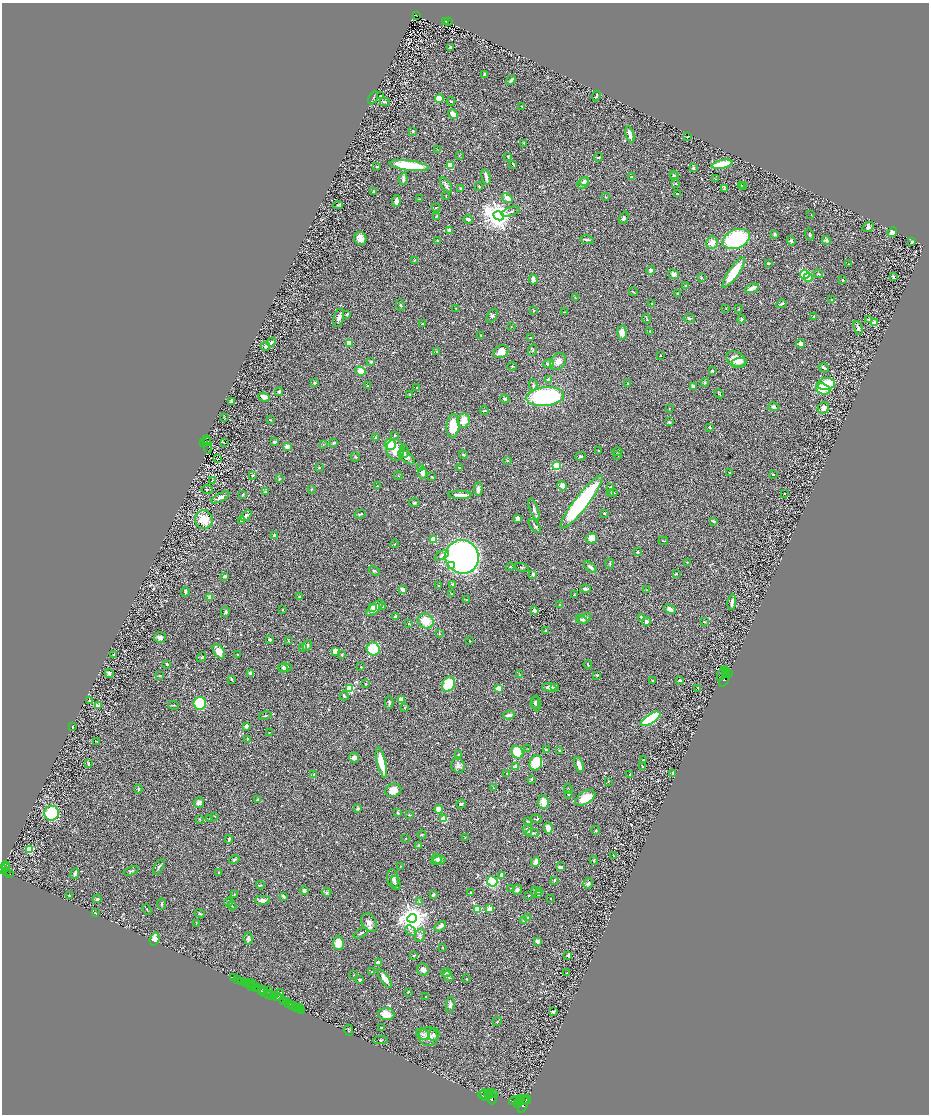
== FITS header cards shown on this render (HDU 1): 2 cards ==
NAXIS1  =                 1854
NAXIS2  =                 2224

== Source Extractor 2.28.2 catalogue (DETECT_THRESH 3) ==
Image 1854 x 2224 px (HDU 1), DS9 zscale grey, zoomed out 1/2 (1 PNG px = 2 x 2 image px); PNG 931 x 1116 px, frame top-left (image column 2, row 2223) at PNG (2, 3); each listed source drawn as its Kron ellipse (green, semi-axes under 4 px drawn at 4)
Background 0.527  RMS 0.024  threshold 0.0727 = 3 sigma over >= 5 px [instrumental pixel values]
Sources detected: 740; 64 cannot appear on this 1/2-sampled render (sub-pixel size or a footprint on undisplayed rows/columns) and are neither listed nor drawn; of the other 676, the 500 brightest by FLUX_AUTO listed and drawn (176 fainter detections omitted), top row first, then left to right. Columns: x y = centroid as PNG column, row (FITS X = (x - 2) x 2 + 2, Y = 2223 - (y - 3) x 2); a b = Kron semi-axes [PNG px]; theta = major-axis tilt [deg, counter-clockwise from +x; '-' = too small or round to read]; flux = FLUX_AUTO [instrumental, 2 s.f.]
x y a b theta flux
417 15 2 1 - 3.3
445 21 2 1 - 7.4
448 22 2 1 - 3.1
451 47 3 3 - 12
484 74 3 2 - 7.6
511 80 5 3 - 8.6
381 96 2 2 - 3.8
596 96 5 2 - 4.8
373 98 7 2 60 5.1
439 99 4 4 - 55
451 101 4 2 - 4.5
384 102 5 3 - 7.8
522 106 3 3 - 3.9
453 114 5 3 - 53
413 131 3 2 - 8.1
630 134 8 3 -75 40
688 137 4 2 - 3.5
524 143 3 3 - 3.3
438 149 3 2 - 2.9
459 155 3 2 - 2.8
508 157 3 2 - 5.1
598 157 5 2 - 4.8
513 164 3 2 - 5.4
722 164 10 4 12 130
451 165 4 3 - 73
409 166 20 5 -8 260
377 167 3 2 - 5
693 168 4 3 - 10
673 175 3 2 - 3.4
675 176 4 4 - 6.9
486 177 8 2 -76 20
631 177 3 2 - 3.8
403 179 6 2 83 19
716 179 3 3 - 3.8
584 181 4 4 - 9.6
583 183 6 5 - 16
676 184 4 2 - 4.6
446 185 9 4 -57 12
742 185 3 2 - 2.8
479 187 3 2 - 3.1
744 187 3 2 - 4.1
461 188 3 3 - 7.3
724 188 4 2 - 6.3
373 192 4 3 - 5.7
677 193 4 2 - 3.1
446 196 4 2 - 2.8
605 197 2 2 - 5.3
507 198 6 4 -37 36
419 199 4 2 - 3
396 201 6 4 81 21
338 205 5 3 - 4.8
436 207 4 2 - 3
511 212 9 3 19 10
811 215 2 2 - 3.7
437 216 3 3 - 3.7
499 216 5 4 - 6300
624 218 6 3 67 8.7
468 219 4 3 - 16
868 227 6 3 35 8.2
449 230 3 2 - 17
892 232 5 4 - 20
775 234 3 3 - 10
809 234 6 3 -73 5.9
360 239 7 6 - 40
736 239 14 9 23 450
438 240 2 2 - 3.8
587 240 7 3 -9 7
826 240 5 4 - 9.6
791 241 5 4 - 8.4
912 242 3 2 - 7.1
712 243 6 5 - 31
414 260 4 2 - 3.4
768 263 4 2 - 3.9
849 264 3 2 - 2.8
651 270 4 4 - 12
734 272 18 5 56 130
674 274 5 4 - 22
805 274 5 4 - 150
819 274 5 3 - 4.2
893 276 3 2 - 8.7
701 277 3 3 - 3.3
808 278 4 4 - 48
533 279 5 3 - 21
843 280 3 2 - 3.7
685 286 3 3 - 3.8
752 288 7 3 20 42
633 292 4 2 - 3
677 294 2 2 - 4.1
575 298 3 2 - 3.7
831 299 2 2 - 2.8
652 303 2 2 - 2.6
781 304 5 2 - 8.3
400 305 6 2 -83 4.1
726 308 3 2 - 3.2
456 309 3 2 - 4
739 309 2 2 - 4.9
533 311 2 2 - 3.2
565 312 4 1 - 4.3
347 315 3 2 - 6.5
492 316 8 4 59 11
814 316 2 2 - 3.1
339 318 9 5 74 21
689 318 6 3 -11 6.4
647 319 5 2 - 4
741 319 4 2 - 6.1
869 319 3 3 - 2.7
875 323 2 2 - 120
423 324 2 2 - 16
511 326 2 2 - 5.3
858 328 7 3 -73 19
650 331 3 3 - 5.4
622 333 7 4 -87 29
481 335 3 3 - 2.8
530 337 3 2 - 3.6
271 342 5 3 - 7.7
349 343 4 4 - 57
800 344 4 4 - 19
266 346 4 3 - 11
533 350 6 3 70 6
437 351 3 2 - 4.4
501 352 8 6 27 38
660 355 2 2 - 3.3
736 360 10 7 -34 70
558 361 9 7 55 29
371 362 3 2 - 10
739 362 8 3 10 17
549 364 6 4 12 13
512 366 4 3 - 4.5
824 368 5 2 - 7.3
361 371 5 4 - 53
712 371 4 3 - 4.6
548 379 2 2 - 14
705 382 4 3 - 4
314 383 3 2 - 5
628 384 3 2 - 3.6
826 384 9 6 8 170
367 385 2 2 - 7.4
533 385 6 3 -88 9.9
693 386 3 2 - 18
417 388 2 2 - 6.7
823 389 7 5 -18 95
279 392 4 3 - 11
719 394 5 3 - 4.6
410 395 3 2 - 4.3
264 397 6 4 -22 27
545 397 19 9 5 570
505 399 4 3 - 11
232 402 4 3 - 22
773 407 5 4 - 9.2
669 408 2 2 - 2.9
823 408 6 5 - 26
484 411 4 2 - 3.8
225 418 3 1 - 2.6
270 420 2 2 - 2.6
464 421 7 6 - 50
669 422 3 2 - 6.3
453 426 11 6 86 120
710 427 3 3 - 5.3
394 435 4 3 - 3.7
376 437 2 2 - 11
207 439 3 2 - 300
207 441 4 2 - 620
225 442 2 1 - 250
274 442 3 2 - 15
204 443 3 2 - 840
334 443 4 3 - 7.4
390 444 5 5 - 120
207 445 9 3 -83 280
323 445 4 3 - 3.9
287 447 2 2 - 80
395 450 11 8 -81 55
598 451 2 2 - 3.7
404 452 6 4 -89 7.2
617 452 5 2 - 2.7
463 455 4 3 - 6.1
618 455 3 2 - 3.5
580 456 5 3 - 6.7
355 457 5 3 - 5.3
407 457 10 5 -40 20
217 458 3 2 - 8
508 461 4 3 - 4.6
556 466 3 3 - 450
319 467 2 2 - 6.1
459 467 2 2 - 6.1
420 468 4 3 - 3.8
423 473 5 3 - 35
730 473 3 3 - 3.4
252 475 4 2 - 5.2
773 475 3 2 - 5.6
398 476 4 3 - 3.8
432 477 3 2 - 2.6
279 479 3 3 - 5.3
212 481 4 2 - 3.8
377 486 2 2 - 3.1
562 486 5 4 - 25
611 487 3 2 - 4.4
207 489 6 2 2 5
311 489 4 3 - 3.4
478 489 6 3 88 16
265 492 2 2 - 13
614 492 2 2 - 3.4
610 493 3 2 - 3.5
785 493 2 2 - 3
243 495 4 3 - 4.1
460 495 11 2 -2 36
220 497 10 3 29 18
581 502 33 7 52 640
414 503 5 3 - 5.4
534 509 11 3 -70 14
604 513 3 3 - 3.3
360 514 5 2 - 6.4
246 515 6 4 45 10
518 519 3 3 - 29
204 520 9 9 - 87
242 521 2 2 - 4
713 521 4 2 - 9.9
535 526 8 3 -51 8.4
274 535 3 3 - 11
591 538 5 5 - 38
433 539 3 3 - 200
663 541 5 2 - 3.2
395 544 4 3 - 3.5
637 552 3 3 - 5.2
442 555 8 4 28 19
462 557 17 16 - 1800
687 562 3 3 - 3.5
610 564 5 2 - 4.1
452 565 4 4 - 28
510 567 4 2 - 3.6
522 567 7 2 -19 4
590 567 7 3 -40 19
374 571 6 3 -32 6.1
533 574 4 3 - 8.9
676 574 3 2 - 3.2
224 576 3 2 - 13
439 585 3 2 - 4
453 585 4 3 - 8.2
585 589 5 3 - 14
403 590 4 3 - 21
647 590 2 2 - 3
185 592 4 2 - 9.8
451 594 2 2 - 2.7
575 595 3 3 - 3.3
210 597 4 3 - 18
299 597 4 3 - 8.4
467 600 3 2 - 2.8
732 602 7 2 80 14
560 605 3 3 - 8.1
372 607 2 2 - 22
383 607 3 3 - 15
375 608 10 4 43 50
670 609 6 4 -23 19
282 610 2 2 - 2.8
534 610 3 3 - 14
225 612 5 3 - 6.8
396 616 3 3 - 11
641 617 4 2 - 7.8
581 619 6 3 -29 7.8
585 619 7 4 38 14
426 621 8 7 - 76
704 621 3 2 - 3.8
646 622 4 3 - 16
408 624 3 2 - 2.6
546 630 2 2 - 18
439 634 4 3 - 4
160 637 6 5 - 15
270 639 4 3 - 8.1
288 641 4 2 - 2.8
469 641 2 2 - 2.8
307 646 5 4 - 7.7
303 648 3 3 - 3.7
373 649 7 6 - 130
219 651 8 5 -54 25
335 651 4 3 - 46
113 654 3 3 - 3.5
342 654 3 3 - 5.9
237 655 2 2 - 3.7
201 657 5 3 - 5
167 664 3 2 - 4.3
588 665 4 2 - 4.2
285 667 7 4 -1 9.4
361 667 2 2 - 3.8
283 668 5 2 - 3.6
727 671 2 2 - 400
109 673 4 4 - 17
722 673 8 2 59 3400
728 673 3 1 - 950
251 674 3 3 - 25
725 674 4 2 - 2100
159 675 4 3 - 4.4
520 675 3 3 - 2.8
597 675 2 2 - 13
232 679 4 2 - 4.4
725 679 8 4 66 4100
680 680 2 2 - 28
652 681 3 2 - 4
365 684 3 2 - 2.9
449 684 8 6 66 160
549 687 7 3 -2 25
554 687 3 3 - 4.8
498 688 2 2 - 130
698 688 2 2 - 18
350 689 3 3 - 350
344 696 4 3 - 6.9
401 700 3 3 - 69
90 701 2 2 - 5.8
200 703 6 6 - 200
389 703 6 3 -88 9.6
535 703 6 3 87 6.4
537 704 8 4 -87 10
173 705 5 2 - 3.1
98 706 3 3 - 28
405 707 3 2 - 3.4
509 715 6 3 13 24
265 716 6 2 14 4.7
651 719 11 4 33 340
72 726 2 2 - 4.7
246 726 3 2 - 12
269 733 2 2 - 3.7
247 739 3 2 - 4.2
97 742 4 3 - 3.1
528 749 3 2 - 2.8
546 749 4 2 - 4.8
559 750 3 2 - 3.7
517 752 6 5 - 190
459 754 2 2 - 23
354 758 5 5 - 15
643 760 2 1 - 3.1
381 763 16 4 -76 110
536 763 8 6 69 150
88 764 3 2 - 8.9
579 765 8 3 -71 50
458 766 7 6 - 16
516 767 3 3 - 24
642 767 4 2 - 6.3
507 773 2 2 - 3.3
673 773 4 4 - 5
314 774 3 2 - 5.5
630 774 2 2 - 2.9
531 779 4 3 - 3.9
608 781 2 2 - 3.1
493 788 3 2 - 3.2
138 789 4 3 - 6.3
568 789 5 2 - 5.1
393 790 8 6 21 55
569 795 2 2 - 7.1
585 798 11 6 31 87
257 799 3 2 - 7.1
199 802 5 5 - 14
543 802 7 5 -84 50
461 804 5 3 - 10
358 809 2 2 - 34
439 809 4 4 - 58
51 813 7 7 - 260
398 813 2 2 - 20
409 815 4 2 - 2.7
215 816 2 2 - 3.3
199 819 3 3 - 4
210 819 2 2 - 3.1
444 819 3 2 - 230
536 819 6 2 4 3.9
527 821 3 2 - 4
548 828 6 3 -84 41
528 830 6 4 87 23
596 830 4 3 - 4.8
533 833 6 3 1 8.5
422 834 4 3 - 4.1
405 838 2 2 - 2.6
465 838 3 3 - 2.6
229 839 4 2 - 8.7
419 845 4 3 - 4.4
30 849 3 3 - 330
613 856 3 2 - 3
437 859 5 4 - 19
234 860 5 4 - 7.8
594 860 4 3 - 4.7
438 861 7 3 14 9.5
536 862 5 4 - 33
5 865 4 3 - 500
400 866 2 2 - 2.9
159 867 9 3 59 7.8
560 867 4 2 - 17
6 868 4 2 - 530
2 869 3 2 - 980
131 871 8 3 21 6.2
6 872 4 2 - 320
219 872 3 3 - 3.8
10 873 2 2 - 54
75 873 5 3 - 11
501 875 4 3 - 22
393 878 9 5 -81 27
554 880 3 2 - 6.3
492 881 5 5 - 150
396 883 7 3 -71 8.7
588 883 5 4 - 12
260 885 4 3 - 5
511 888 2 2 - 4.2
517 890 5 4 - 9.9
304 891 4 4 - 10
327 892 4 3 - 5.8
537 892 6 5 - 12
540 892 4 3 - 3.6
471 893 3 2 - 9.5
234 894 3 3 - 3.7
433 895 4 3 - 8.3
529 895 2 2 - 12
538 895 3 3 - 4.6
69 896 4 2 - 4.5
283 896 3 2 - 13
550 898 2 1 - 2.9
97 899 4 3 - 6.5
262 900 7 4 -1 20
229 902 4 3 - 6.9
420 902 4 2 - 4.7
161 904 6 2 89 5.1
232 906 5 2 - 2.8
477 909 3 2 - 130
490 909 3 3 - 160
147 910 5 2 - 3.2
95 913 4 3 - 3
200 913 5 3 - 4.7
528 917 3 3 - 5.4
412 918 4 4 - 6900
524 921 3 3 - 5.1
196 923 3 1 - 3.8
369 923 10 7 -56 24
440 926 6 4 38 12
411 931 6 4 -41 11
361 933 8 3 30 5.9
420 935 7 5 74 13
248 938 6 4 -84 9.9
154 939 6 4 73 33
537 941 4 3 - 16
338 943 7 5 -89 57
442 948 2 2 - 3.4
414 955 4 2 - 4.9
568 955 3 2 - 6
378 962 3 3 - 16
423 969 6 5 - 18
372 972 3 2 - 3.7
446 973 5 3 - 4.2
567 973 2 2 - 2.6
354 975 2 2 - 2.8
448 977 6 3 -49 7.4
233 978 2 1 - 23
359 979 3 3 - 8.1
385 979 11 4 -55 28
466 979 2 2 - 3.2
237 980 2 2 - 140
241 981 3 2 - 630
244 983 2 1 - 32
246 983 2 1 - 36
251 983 2 1 - 20
249 984 3 1 - 86
254 985 2 1 - 250
252 987 3 1 - 49
255 988 2 1 - 410
257 988 2 1 - 73
262 989 2 1 - 450
261 991 2 1 - 490
263 991 3 2 - 200
269 991 4 2 - 360
408 992 2 2 - 4.2
280 993 3 2 - 2.6
267 994 9 2 -27 190
271 995 3 1 - 390
274 995 3 2 - 860
277 997 5 2 - 740
426 997 2 2 - 9.3
283 1001 3 2 - 870
287 1002 2 2 - 790
289 1004 2 2 - 800
450 1005 8 4 83 14
293 1006 4 2 - 78
296 1007 2 1 - 37
299 1007 2 1 - 36
298 1009 2 1 - 23
301 1010 2 1 - 18
553 1012 2 2 - 23
386 1014 8 6 -3 55
497 1021 5 3 - 5
382 1028 3 2 - 6.4
349 1030 6 1 -79 2.9
423 1034 7 5 -29 15
434 1035 6 5 - 16
428 1037 9 9 - 45
381 1040 7 3 -1 4.5
490 1092 2 1 - 1100
489 1094 5 2 - 4000
493 1094 5 2 - 2700
483 1095 4 2 - 3300
485 1095 6 3 -63 5400
492 1098 6 4 90 4900
522 1098 2 2 - 1300
526 1099 4 2 - 1200
524 1100 5 2 - 2800
515 1101 6 3 14 5800
520 1101 3 2 - 2200
518 1103 4 3 - 2900
523 1104 9 3 65 3800
At the frame edge (FLAGS 8, measured only in part): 1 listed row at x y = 2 869
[176 fainter detections neither listed nor drawn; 64 sub-pixel or undisplayed-footprint detections neither listed nor drawn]